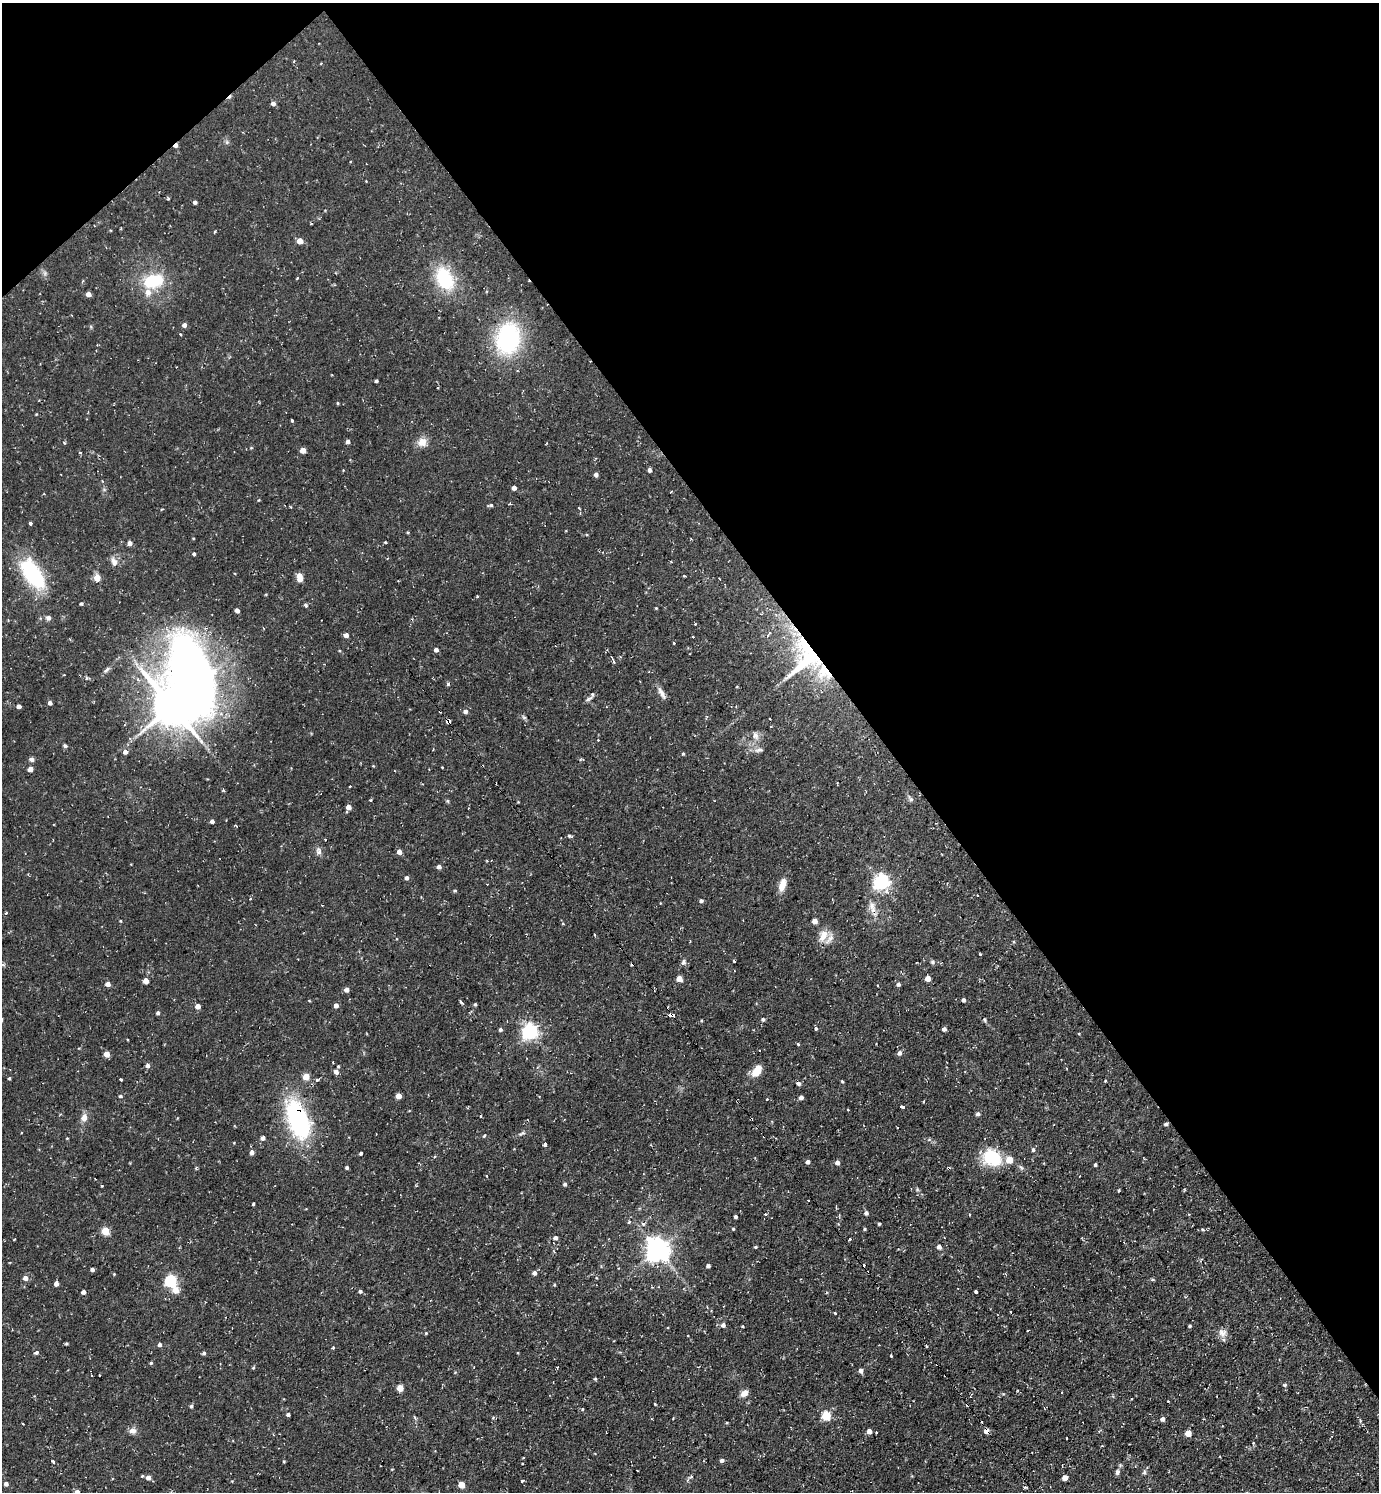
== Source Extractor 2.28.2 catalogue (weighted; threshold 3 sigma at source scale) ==
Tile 3 of 4 x 4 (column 3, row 1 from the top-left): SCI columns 2909-4285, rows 4472-5961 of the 5960 x 5963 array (HDU 1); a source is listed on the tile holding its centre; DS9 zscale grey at full resolution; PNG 1381 x 1494 px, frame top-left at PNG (2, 3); no overlay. Shown black and unused: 38% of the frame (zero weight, under 2 of 3 exposures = <1% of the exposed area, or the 3 px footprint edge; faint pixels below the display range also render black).
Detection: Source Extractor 2.28.2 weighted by HDU 2 'WHT'; one run over the whole footprint, this tile lists its part. Background 0.0712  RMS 0.0071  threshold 0.0321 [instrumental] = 3 sigma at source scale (4.5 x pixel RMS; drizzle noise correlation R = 1.50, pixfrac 1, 0.05/0.05 arcsec/px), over >= 5 px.
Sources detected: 259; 1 inside a brighter object's white glare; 19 cosmic-ray / hot-pixel residue — not listed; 6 inside a brighter listed object's ellipse — not listed separately; the other 233 listed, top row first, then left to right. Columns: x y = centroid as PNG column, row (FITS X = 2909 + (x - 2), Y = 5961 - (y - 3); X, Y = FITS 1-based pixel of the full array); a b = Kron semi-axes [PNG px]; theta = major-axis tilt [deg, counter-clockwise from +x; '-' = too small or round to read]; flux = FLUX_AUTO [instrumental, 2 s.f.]
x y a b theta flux
321 63 4 2 - 0.61
273 103 5 4 - 2.6
195 202 4 3 - 1.9
215 231 3 3 - 0.76
300 241 4 4 - 9.6
45 273 7 4 -72 1.5
444 279 30 20 -62 35
153 281 20 14 12 30
88 294 4 4 - 4.2
184 325 5 4 - 2.6
508 338 37 26 81 73
376 381 3 3 - 1.2
338 403 5 3 - 0.67
292 421 3 3 - 3.7
348 441 4 4 - 2.3
422 442 12 11 - 6.5
251 448 5 3 - 0.64
303 450 4 4 - 6.5
650 470 5 4 - 2
596 474 4 4 - 2.4
514 488 4 4 - 3.6
671 492 3 2 - 0.86
490 505 8 4 12 1.2
162 509 4 2 - 0.62
30 523 4 4 - 1.4
385 542 3 3 - 1.2
130 543 4 4 - 3.4
194 554 3 3 - 5.9
114 562 12 7 -69 4
32 574 34 17 -55 59
684 576 3 2 - 0.83
299 577 7 4 -82 11
97 578 5 5 - 12
477 596 3 3 - 0.85
81 603 4 3 - 0.93
656 608 3 3 - 0.56
237 610 4 4 - 3.3
48 618 6 5 - 2.6
695 624 3 2 - 0.7
263 628 3 2 - 0.59
346 635 5 4 - 2.8
693 636 3 2 - 0.91
674 643 3 3 - 0.94
436 650 4 4 - 2.5
806 658 50 35 61 82
613 661 4 3 - 2.3
106 670 11 5 45 2
448 684 4 4 - 1.1
661 693 18 5 -61 3.6
588 699 9 5 31 2.1
50 703 4 4 - 2.4
19 706 4 4 - 2.7
172 706 11 10 - 2000
465 711 5 5 - 2.6
448 722 4 3 - 47
755 735 11 8 -69 3.8
598 740 3 3 - 0.62
65 746 6 4 -40 1.2
433 749 3 2 - 0.54
759 750 13 5 7 2.7
125 752 5 5 - 3.2
683 754 5 3 - 0.7
31 759 7 6 - 1.8
581 759 7 3 0 0.86
30 769 4 4 - 4.7
350 786 3 2 - 0.93
911 799 5 5 - 1.4
371 800 3 3 - 1.8
448 801 6 4 -71 0.82
348 807 5 4 - 5
212 821 4 4 - 2.5
569 836 6 4 -21 1.1
325 839 3 2 - 0.52
319 851 11 6 -61 2.6
399 852 4 4 - 4.2
439 867 4 4 - 2.7
407 878 4 4 - 2
881 882 6 6 - 210
782 885 18 8 74 7
455 891 4 3 - 0.86
250 899 3 3 - 1.3
701 901 4 4 - 1.4
872 906 12 8 -83 4.7
6 913 3 3 - 0.88
120 921 4 3 - 0.61
815 921 4 4 - 5.1
563 923 3 3 - 1.2
595 935 3 2 - 0.65
823 935 16 10 68 7.5
980 954 3 2 - 0.69
734 961 4 3 - 1.8
683 962 7 6 - 1.9
933 962 6 5 - 1.2
928 978 4 4 - 5.9
679 979 4 4 - 8
146 981 4 4 - 7.8
108 984 5 4 - 3.4
898 984 5 5 - 1.7
347 990 4 4 - 3.8
963 1000 4 3 - 2
461 1002 5 3 - 1.7
475 1004 4 3 - 1.1
336 1005 4 4 - 2.8
198 1006 4 4 - 5.3
158 1013 4 4 - 1.5
672 1015 5 3 - 3
763 1019 5 4 - 1.3
985 1020 5 4 - 0.87
815 1028 3 3 - 1.6
500 1029 4 4 - 1.5
944 1029 4 4 - 2.3
530 1032 6 6 - 230
798 1044 3 3 - 2.4
899 1053 6 5 - 2.5
107 1054 4 4 - 8.6
147 1065 5 4 - 2.7
338 1066 3 2 - 0.75
336 1072 5 5 - 3.1
756 1072 13 9 47 7.3
306 1077 5 4 - 12
9 1078 3 3 - 1.1
121 1079 3 3 - 1.8
317 1080 3 3 - 2
842 1081 4 3 - 0.69
798 1083 5 4 - 1.8
120 1096 5 4 - 1.1
399 1096 4 4 - 7.4
801 1097 4 4 - 3.1
767 1099 4 2 - 0.51
902 1107 4 3 - 2.1
848 1110 3 2 - 0.74
978 1114 5 5 - 1.8
481 1116 3 2 - 0.52
84 1118 11 8 83 4.5
297 1118 41 19 -69 100
1166 1124 4 3 - 1.5
783 1127 3 3 - 0.58
484 1136 4 3 - 0.67
67 1138 4 3 - 0.49
263 1138 5 4 - 2.4
545 1144 4 3 - 7.6
1033 1150 4 4 - 1
252 1152 5 4 - 2.6
361 1153 3 3 - 1.3
435 1156 4 3 - 0.79
992 1158 20 16 -30 32
808 1162 4 4 - 2.5
837 1162 4 4 - 2.8
1095 1165 3 3 - 1.1
347 1168 3 3 - 1.3
486 1176 3 2 - 1
565 1184 4 4 - 1.5
102 1186 3 2 - 0.87
1119 1190 3 3 - 0.92
253 1204 3 3 - 0.74
866 1213 5 4 - 1.8
765 1214 4 3 - 0.94
969 1214 3 2 - 0.79
735 1217 4 3 - 1.5
629 1222 4 4 - 1
643 1224 6 5 - 1.3
879 1224 3 3 - 0.98
733 1229 4 3 - 0.77
865 1229 4 3 - 0.84
1203 1230 5 3 - 0.76
105 1231 5 5 - 22
555 1238 5 5 - 2.6
15 1239 3 2 - 0.54
850 1239 3 3 - 1.4
755 1247 4 4 - 0.76
939 1247 5 4 - 2.7
658 1249 8 7 - 640
708 1266 4 3 - 1.6
92 1270 5 4 - 1.4
534 1273 5 5 - 2.4
114 1274 3 3 - 0.58
25 1278 5 5 - 3.7
171 1281 5 5 - 92
56 1284 4 4 - 3.6
554 1285 4 3 - 0.61
175 1290 5 5 - 9.1
360 1291 4 4 - 1.6
83 1292 4 4 - 2.7
976 1292 4 3 - 2.8
1185 1297 4 4 - 0.76
835 1313 3 3 - 1.9
723 1325 5 5 - 2.4
742 1326 3 3 - 0.61
1190 1326 4 3 - 0.86
1028 1331 3 3 - 1.7
426 1333 4 3 - 0.64
1222 1333 12 11 - 4.4
66 1343 3 3 - 0.83
159 1344 4 4 - 2.1
36 1352 6 4 29 1.3
204 1353 5 4 - 1.2
891 1356 3 3 - 0.87
151 1363 4 4 - 0.91
557 1367 3 2 - 0.69
253 1368 5 3 - 0.68
861 1371 5 4 - 3
91 1375 3 2 - 0.95
99 1375 2 2 - 0.67
595 1379 4 4 - 0.76
1285 1385 5 4 - 1
400 1388 5 4 - 10
744 1393 9 7 35 4.1
970 1397 4 3 - 0.55
1168 1401 3 2 - 0.81
655 1404 3 2 - 0.65
191 1406 4 4 - 1.3
582 1410 3 3 - 1.4
288 1415 4 4 - 1.2
826 1416 5 5 - 38
493 1417 5 3 - 0.74
1162 1419 4 4 - 2.6
132 1431 10 8 -7 3.4
869 1431 5 4 - 3.9
986 1431 6 5 - 3.4
1188 1433 5 4 - 11
1067 1438 2 2 - 0.64
722 1460 4 4 - 2.2
53 1462 3 3 - 2
1117 1472 7 6 - 1.9
1144 1472 7 5 78 1.4
148 1477 5 5 - 4
691 1477 5 3 - 0.93
1065 1477 4 4 - 5.7
522 1481 4 3 - 1
6 1484 4 4 - 2.5
461 1485 5 5 - 11
1024 1487 4 4 - 1.2
77 1492 4 4 - 4
Overlapping masked pixels (flux is a lower limit): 7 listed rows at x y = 806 658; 588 699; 448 722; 672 1015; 297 1118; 1166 1124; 986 1431
Isophote crosses this tile's border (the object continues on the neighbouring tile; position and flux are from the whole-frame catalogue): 1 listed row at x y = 77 1492